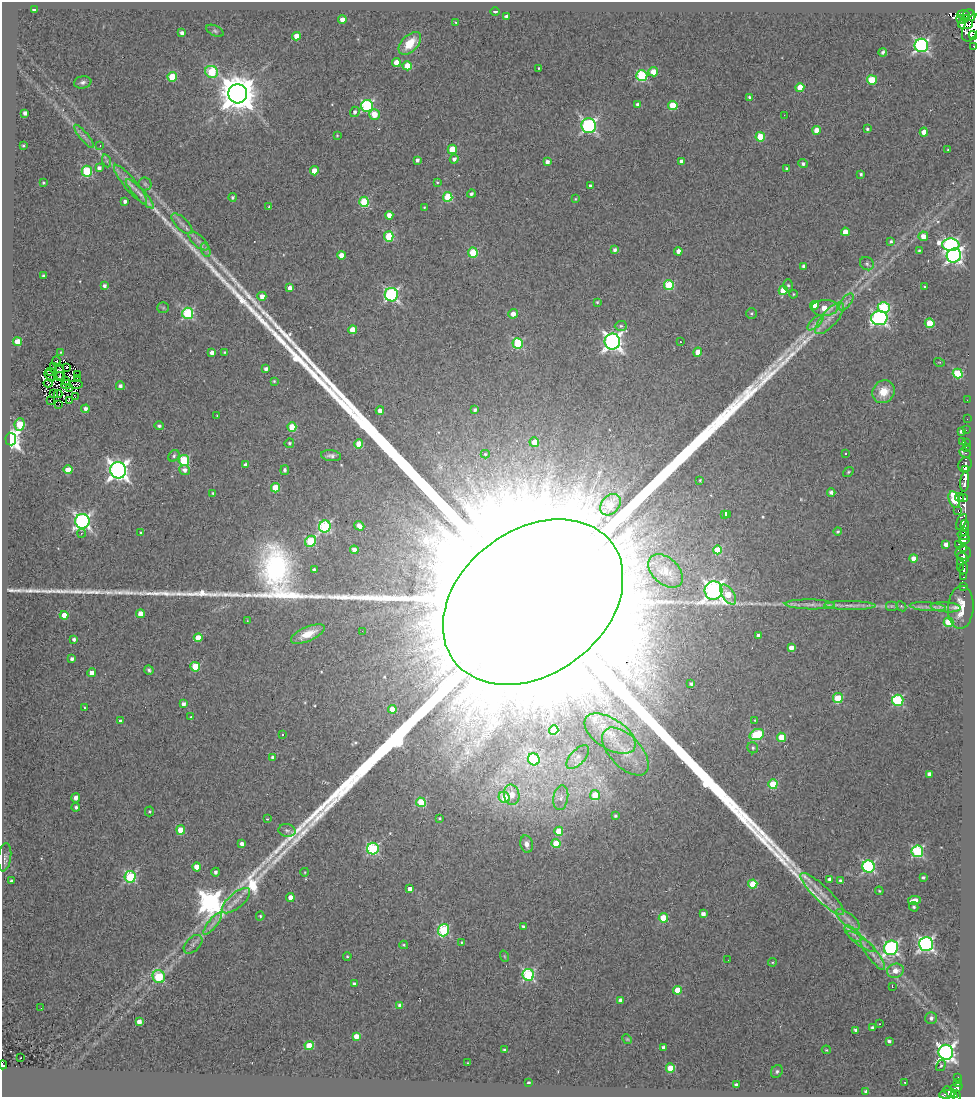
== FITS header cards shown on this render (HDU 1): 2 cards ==
NAXIS1  =                  973
NAXIS2  =                 1095

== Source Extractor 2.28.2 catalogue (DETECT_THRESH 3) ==
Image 973 x 1095 px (HDU 1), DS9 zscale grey, 1 PNG px = 1 image px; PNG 977 x 1099 px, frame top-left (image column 1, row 1095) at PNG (2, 2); each listed source drawn as its Kron ellipse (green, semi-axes under 4 px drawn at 4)
Background 1.4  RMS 0.43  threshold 1.28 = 3 sigma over >= 5 px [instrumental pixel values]
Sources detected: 372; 11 with non-positive FLUX_AUTO (blend fragments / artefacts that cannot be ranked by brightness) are neither listed nor drawn; the other 361 listed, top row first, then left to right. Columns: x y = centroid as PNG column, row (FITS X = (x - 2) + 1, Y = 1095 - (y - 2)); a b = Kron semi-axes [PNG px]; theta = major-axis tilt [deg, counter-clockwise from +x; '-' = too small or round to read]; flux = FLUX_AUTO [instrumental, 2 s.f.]
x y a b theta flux
34 10 4 4 - 2.2e+02
495 11 5 3 - 5.9e+01
963 15 6 4 -4 2.1e+03
969 15 6 5 - 3.0e+03
506 16 4 3 - 1.1e+02
961 19 5 4 - 1.2e+03
965 19 3 3 - 6.0e+02
342 20 4 4 - 2.5e+02
456 22 4 3 - 2.3e+01
966 24 8 5 4 2.5e+03
971 28 14 7 67 5.7e+03
215 31 9 5 -26 6.6e+01
182 33 4 4 - 1.4e+02
973 35 4 3 - 9.7e+02
296 36 4 4 - 3.5e+02
410 43 14 8 46 6.5e+02
921 45 7 6 - 7.0e+03
973 46 3 2 - 2.3e+02
883 52 4 3 - 7.5e+01
396 62 4 4 - 3.9e+02
407 66 4 4 - 4.5e+02
539 68 3 2 - 2.8e+01
212 72 6 6 - 1.6e+03
653 72 5 4 - 3.5e+02
642 76 5 5 - 2.4e+03
172 77 4 4 - 1.1e+03
872 80 5 5 - 9.2e+02
83 82 9 6 9 9.1e+01
800 87 4 4 - 5.4e+02
238 94 9 9 - 8.5e+04
750 98 4 4 - 8.3e+01
638 104 4 4 - 1.0e+02
673 105 4 4 - 8.1e+02
367 106 6 6 - 3.8e+03
355 112 5 5 - 9.3e+01
25 113 4 4 - 1.3e+02
374 114 5 5 - 4.4e+02
784 115 2 2 - 7.9e+01
589 126 7 7 - 6.0e+03
867 129 3 3 - 4.5e+01
816 130 4 4 - 3.1e+02
924 132 4 4 - 3.6e+02
337 135 3 3 - 2.4e+01
84 136 15 4 -50 1.2e+02
760 137 5 4 - 8.6e+02
23 146 3 3 - 4.1e+01
100 146 3 2 - 5.0e+01
452 149 5 4 - 6.4e+02
948 150 4 3 - 2.7e+01
454 159 4 4 - 1.1e+02
417 160 4 4 - 9.9e+01
107 161 6 4 -71 4.9e+01
681 161 4 4 - 1.2e+02
547 162 4 4 - 1.4e+02
803 163 5 4 - 7.6e+01
99 168 4 4 - 1.2e+02
786 168 3 3 - 3.5e+01
87 171 5 5 - 2.0e+03
314 171 4 4 - 3.6e+02
861 174 3 3 - 5.3e+01
437 182 3 3 - 3.2e+01
43 183 3 3 - 4.0e+01
130 184 25 6 -50 2.6e+02
145 184 6 6 - 6.5e+01
591 186 3 3 - 8.8e+01
140 194 20 5 -47 1.7e+02
471 194 4 3 - 5.7e+01
233 197 4 4 - 7.2e+01
448 197 5 4 - 1.5e+03
575 199 3 3 - 2.5e+01
125 201 4 3 - 9.5e+01
364 202 5 5 - 1.7e+03
269 207 4 3 - 2.8e+01
424 207 3 3 - 2.9e+01
389 215 4 4 - 2.2e+02
182 224 13 6 -44 1.3e+02
845 232 4 4 - 3.0e+02
923 236 5 5 - 2.5e+02
389 237 5 5 - 1.4e+03
198 241 12 5 -42 1.3e+02
891 242 4 4 - 5.3e+01
951 245 9 6 -5 5.9e+03
206 250 7 4 -70 6.8e+01
614 250 4 4 - 1.0e+02
919 250 3 3 - 2.6e+01
678 251 4 4 - 1.5e+02
473 252 5 5 - 1.4e+03
341 255 4 4 - 3.2e+02
954 255 7 7 - 9.4e+03
867 264 7 6 - 8.0e+01
803 266 4 3 - 9.6e+01
43 276 3 3 - 4.7e+01
669 285 5 5 - 1.6e+03
788 285 6 5 - 5.2e+01
104 286 4 4 - 1.0e+02
925 287 3 3 - 3.9e+01
290 288 4 4 - 1.9e+02
783 290 4 4 - 6.0e+02
793 294 4 3 - 3.6e+01
391 295 7 6 - 5.7e+03
262 296 4 4 - 2.2e+02
597 302 3 3 - 3.4e+01
846 302 10 5 52 1.1e+02
814 305 4 4 - 3.1e+02
884 307 6 5 - 2.1e+03
163 308 6 5 - 4.8e+01
825 308 13 8 2 4.8e+02
188 313 5 5 - 2.7e+03
513 314 5 4 - 2.6e+02
751 314 5 5 - 4.5e+01
830 318 20 7 49 3.3e+02
879 318 8 7 - 7.7e+03
815 323 10 4 43 1.2e+02
930 323 5 4 - 9.0e+02
621 326 6 5 - 6.0e+01
353 330 4 4 - 5.5e+02
612 341 8 8 - 1.4e+04
18 342 4 4 - 6.9e+02
680 342 2 2 - 1.5e+01
518 343 5 5 - 2.3e+03
61 352 4 3 - 3.4e+01
212 352 4 4 - 1.8e+02
225 352 4 3 - 3.7e+01
698 352 4 4 - 3.8e+02
57 361 5 4 - 1.2e+02
939 362 5 3 - 2.4e+01
54 367 3 2 - 3.2e+01
66 367 2 2 - 4.2e+01
60 368 3 3 - 3.8e+01
266 369 4 3 - 1.2e+02
50 371 4 3 - 1.6e+01
60 372 9 3 -78 4.5e+01
78 374 4 2 - 4.2e+01
958 374 5 5 - 1.6e+03
50 376 6 3 -54 3.4e+01
60 377 4 2 - 1.3e+01
78 378 3 2 - 3.1e+01
66 381 3 2 - 4.0e+01
274 381 4 4 - 3.4e+01
48 383 5 3 - 3.5e+01
76 384 6 4 -2 4.3e+01
66 385 5 3 - 6.8e+01
120 386 4 4 - 9.1e+01
70 389 3 2 - 2.9e+01
884 392 12 10 53 5.6e+02
54 394 3 2 - 2.3e+01
58 394 4 2 - 1.3e+01
75 397 3 2 - 2.2e+01
967 400 2 2 - 1.4e+01
50 401 3 2 - 6.1e+01
70 401 4 2 - 3.7e+01
59 404 2 2 - 4.2e+01
85 409 4 3 - 1.2e+02
475 410 4 3 - 6.5e+01
380 411 4 4 - 1.7e+02
217 416 3 2 - 2.1e+01
967 419 2 2 - 3.5e+01
20 424 6 5 - 1.0e+03
159 426 5 4 - 6.1e+01
292 427 5 4 - 1.0e+03
966 430 2 2 - 4.0e+01
961 431 4 3 - 8.9e+01
11 439 6 5 - 1.3e+04
962 441 2 2 - 2.6e+01
534 442 5 4 - 4.2e+02
289 443 5 4 - 4.6e+01
966 443 2 2 - 4.5e+01
359 444 4 4 - 9.0e+02
966 448 3 2 - 7.6e+01
965 453 6 3 -27 1.2e+02
485 454 4 4 - 3.5e+01
845 454 3 2 - 2.3e+01
174 456 6 5 - 6.5e+01
331 456 10 5 -8 1.1e+02
184 460 5 5 - 2.0e+03
246 465 4 4 - 1.6e+02
965 465 7 6 - 1.1e+03
965 469 4 3 - 9.8e+02
68 470 4 4 - 3.6e+02
118 470 8 8 - 1.7e+04
185 470 5 5 - 1.5e+02
285 470 5 4 - 7.8e+01
848 472 6 4 38 3.5e+01
700 480 3 3 - 3.9e+01
965 482 10 4 85 6.1e+03
275 488 4 4 - 8.6e+02
831 492 4 4 - 1.0e+02
213 493 4 3 - 3.8e+01
959 497 4 3 - 7.0e+02
963 498 5 2 - 8.0e+02
954 500 9 5 -71 1.5e+03
610 505 12 8 50 6.8e+02
958 511 3 2 - 3.7e+02
725 514 4 3 - 1.5e+02
728 514 3 3 - 8.5e+01
82 521 7 7 - 9.1e+03
961 522 8 4 64 1.2e+03
965 525 5 3 - 5.4e+02
325 526 6 5 - 3.6e+03
359 526 5 4 - 1.8e+02
838 531 4 4 - 4.8e+01
964 531 4 3 - 6.2e+02
81 533 4 3 - 3.1e+01
140 533 3 2 - 3.2e+01
963 535 6 4 -34 1.7e+03
964 540 5 4 - 2.5e+03
310 541 6 5 - 1.8e+03
946 544 4 4 - 1.7e+02
959 544 3 2 - 2.1e+02
964 549 4 3 - 5.1e+02
354 550 4 4 - 1.4e+02
717 550 4 4 - 1.0e+03
963 553 8 6 3 5.6e+02
914 558 4 4 - 2.6e+02
963 558 6 3 -28 7.4e+02
960 562 3 2 - 1.3e+02
960 567 2 2 - 1.1e+02
963 569 5 3 - 2.6e+02
314 570 3 3 - 9.5e+01
666 571 20 13 -43 4.8e+02
964 577 3 2 - 2.5e+02
964 586 4 3 - 1.0e+02
713 591 9 9 - 1.5e+04
728 594 11 6 -56 7.9e+02
533 602 98 72 37 9.1e+06
810 604 25 5 -1 2.2e+02
850 606 25 4 -1 2.3e+02
891 606 6 5 - 5.3e+01
901 606 6 4 -44 4.3e+01
928 607 18 4 -4 1.5e+02
945 607 15 5 -4 1.4e+02
961 607 21 13 86 7.1e+02
140 614 4 4 - 3.0e+02
64 615 4 4 - 3.3e+02
247 621 3 2 - 1.8e+01
949 622 5 4 - 1.4e+03
362 631 2 2 - 7.3e+01
308 634 18 7 23 4.7e+02
758 636 4 4 - 1.3e+02
198 638 4 4 - 5.8e+02
74 639 4 3 - 8.9e+01
791 648 4 4 - 2.2e+02
72 659 4 3 - 8.3e+01
195 667 5 4 - 1.2e+03
149 670 5 3 - 5.7e+01
92 673 4 4 - 2.5e+02
691 684 3 3 - 6.9e+01
838 698 5 5 - 1.2e+03
898 700 5 5 - 2.9e+03
183 704 4 4 - 1.3e+02
84 708 3 2 - 2.5e+01
392 709 4 4 - 4.0e+02
191 717 3 3 - 2.9e+01
755 720 3 2 - 2.3e+01
121 721 4 4 - 9.5e+01
554 730 5 4 - 1.4e+03
283 734 3 2 - 4.1e+01
610 734 29 15 -33 1.0e+03
757 735 7 5 21 1.8e+03
781 737 4 4 - 7.1e+02
753 748 6 5 - 6.4e+01
625 751 29 15 -46 8.7e+02
273 757 4 3 - 1.4e+02
578 757 14 7 46 1.9e+02
534 759 6 5 - 1.9e+03
929 774 4 4 - 1.4e+02
773 784 5 4 - 1.2e+03
512 795 10 7 -80 4.1e+02
595 795 5 5 - 6.6e+02
504 797 6 5 - 7.1e+02
76 798 5 4 - 1.2e+02
561 798 12 7 80 2.0e+02
421 802 5 4 - 1.3e+03
76 807 4 4 - 6.7e+01
149 811 5 4 - 4.1e+01
615 816 3 3 - 5.6e+01
440 818 3 2 - 3.5e+01
267 819 3 2 - 2.1e+01
181 830 5 4 - 8.0e+02
287 831 8 6 -10 8.7e+01
559 831 4 4 - 6.4e+02
556 843 4 4 - 9.2e+02
242 844 4 4 - 1.2e+02
527 844 9 6 -79 1.5e+02
373 849 6 6 - 3.3e+03
917 851 6 5 - 3.8e+03
5 857 14 6 82 1.2e+02
197 867 4 4 - 3.5e+02
868 867 6 6 - 4.3e+03
216 872 4 4 - 9.2e+01
305 872 4 3 - 2.1e+01
130 877 6 5 - 3.0e+03
923 877 4 3 - 5.4e+01
830 879 4 4 - 1.3e+02
11 881 3 3 - 6.6e+01
841 881 4 3 - 1.0e+02
753 884 4 4 - 8.8e+02
410 889 4 4 - 1.6e+02
879 891 4 3 - 2.9e+01
822 894 29 7 -44 3.7e+02
290 897 4 4 - 2.8e+02
915 900 6 4 8 2.9e+02
236 901 17 7 40 2.5e+02
914 907 5 4 - 5.5e+01
703 914 4 4 - 1.6e+02
260 916 4 3 - 4.3e+01
663 918 5 4 - 9.8e+02
848 919 14 6 -39 1.8e+02
213 924 13 4 52 1.4e+02
523 927 4 3 - 6.0e+01
443 930 6 5 - 2.8e+03
853 934 11 5 -43 8.9e+01
861 941 16 4 -35 1.5e+02
461 942 3 3 - 3.0e+01
193 944 11 7 44 1.2e+02
926 944 7 7 - 8.4e+03
404 945 4 3 - 3.6e+01
891 948 7 7 - 7.0e+03
873 954 19 5 -53 2.1e+02
347 956 4 4 - 3.6e+01
504 956 6 3 -71 2.9e+01
728 960 2 2 - 1.3e+01
773 962 4 3 - 3.1e+01
895 971 8 7 - 2.6e+02
528 975 6 5 - 3.5e+03
159 977 7 6 - 1.7e+03
354 984 4 4 - 9.7e+01
892 987 3 2 - 2.1e+01
678 990 4 4 - 6.1e+02
621 1000 4 4 - 1.3e+02
400 1005 4 4 - 1.1e+02
41 1008 2 2 - 3.9e-01
931 1018 6 6 - 9.8e+01
139 1021 4 4 - 2.1e+02
879 1024 2 2 - 2.5e+01
872 1028 4 3 - 6.9e+01
855 1030 4 3 - 5.8e+01
356 1036 4 4 - 2.9e+02
627 1039 5 4 - 3.5e+01
889 1041 4 3 - 7.1e+01
309 1046 4 4 - 9.2e+02
663 1047 4 3 - 7.0e+01
504 1050 3 3 - 5.0e+01
826 1050 4 3 - 3.3e+01
946 1052 7 7 - 1.3e+04
20 1058 2 2 - 1.6e+01
468 1063 3 2 - 2.1e+01
3 1065 4 3 - 2.7e+02
941 1066 6 4 58 3.9e+01
670 1068 4 4 - 7.4e+02
777 1071 7 5 60 6.5e+01
958 1077 4 3 - 6.3e+01
905 1082 3 2 - 3.1e+01
528 1083 3 3 - 7.7e+01
957 1083 3 3 - 1.9e+02
736 1085 4 3 - 9.0e+01
956 1087 6 3 20 3.2e+02
866 1092 4 4 - 5.4e+01
950 1092 8 4 -37 7.0e+02
947 1094 8 3 5 3.2e+02
956 1095 5 3 - 5.4e+02
At the frame edge (FLAGS 8, measured only in part): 5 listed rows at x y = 971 28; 973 35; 973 46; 3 1065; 956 1095
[11 non-positive-flux detections neither listed nor drawn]